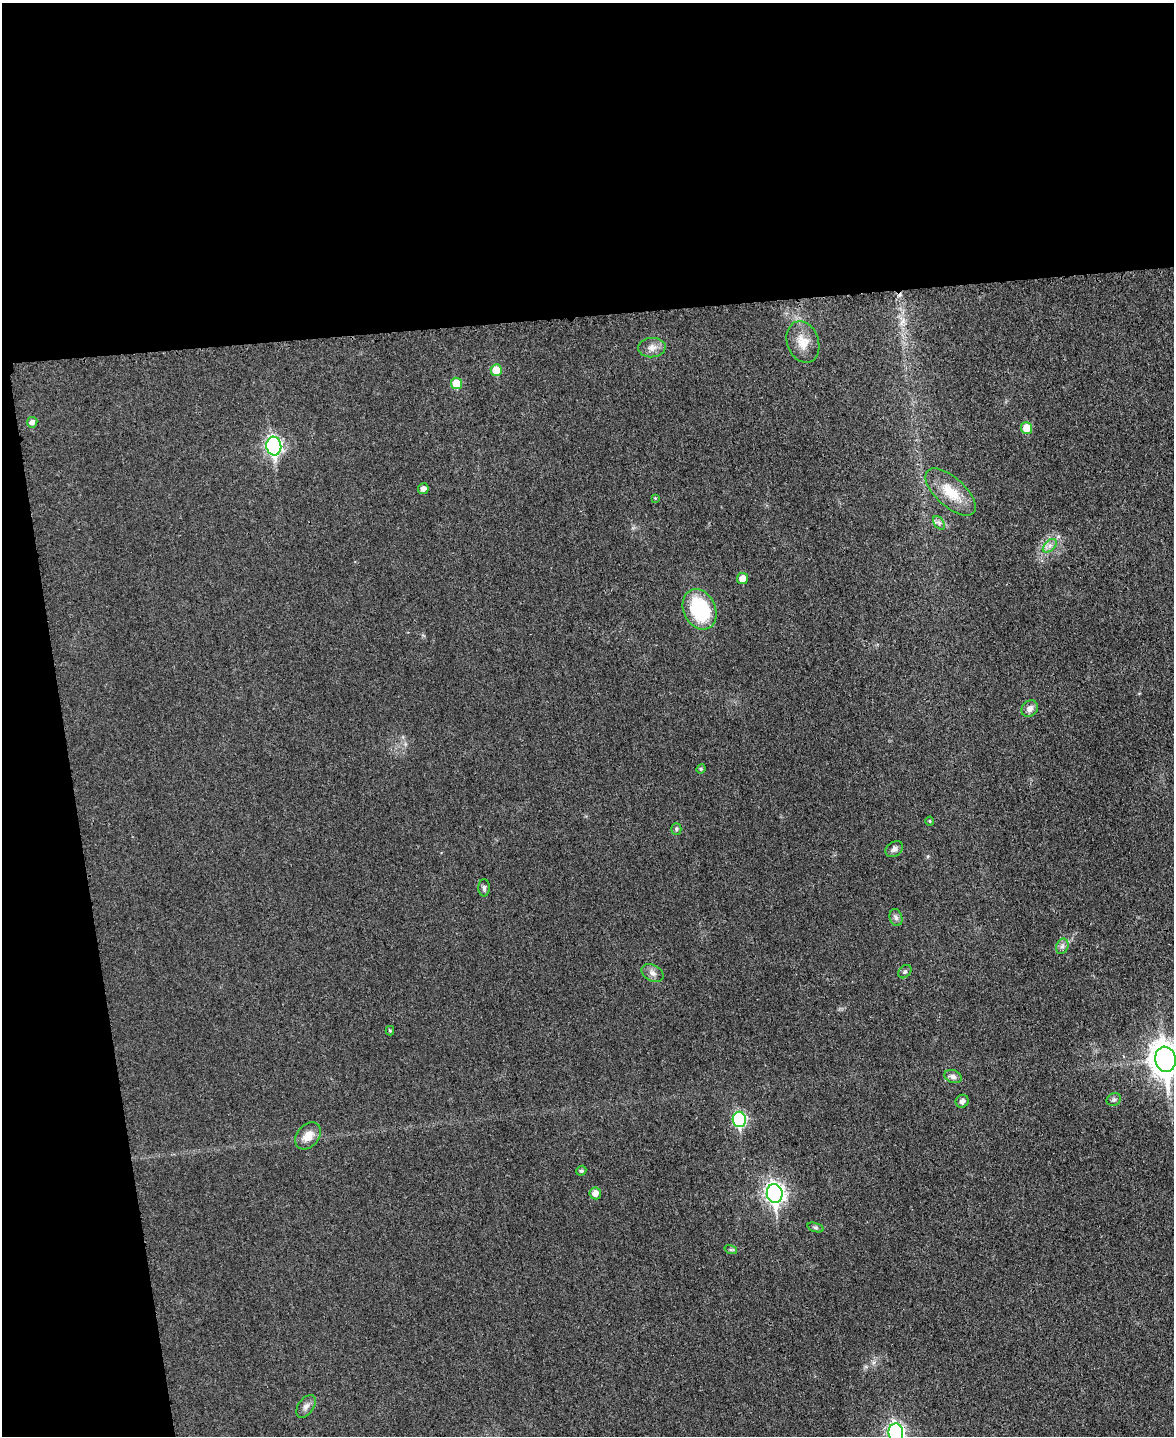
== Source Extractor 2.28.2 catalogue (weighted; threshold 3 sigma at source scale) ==
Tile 1 of 4 x 3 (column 1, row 1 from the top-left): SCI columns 15-1186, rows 3119-4552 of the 4714 x 4696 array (HDU 1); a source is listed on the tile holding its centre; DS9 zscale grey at full resolution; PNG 1176 x 1438 px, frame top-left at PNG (2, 3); each listed source drawn as its Kron ellipse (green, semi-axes under 4 px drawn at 4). Shown black and unused: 28% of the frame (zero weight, under 3 of 4 exposures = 2% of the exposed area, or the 3 px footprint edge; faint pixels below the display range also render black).
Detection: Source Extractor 2.28.2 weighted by HDU 2 'WHT'; one run over the whole footprint, this tile lists its part. Background 0.0269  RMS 0.0049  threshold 0.0222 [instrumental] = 3 sigma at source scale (4.5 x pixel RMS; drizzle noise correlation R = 1.50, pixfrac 1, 0.05/0.05 arcsec/px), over >= 5 px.
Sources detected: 38; all 38 listed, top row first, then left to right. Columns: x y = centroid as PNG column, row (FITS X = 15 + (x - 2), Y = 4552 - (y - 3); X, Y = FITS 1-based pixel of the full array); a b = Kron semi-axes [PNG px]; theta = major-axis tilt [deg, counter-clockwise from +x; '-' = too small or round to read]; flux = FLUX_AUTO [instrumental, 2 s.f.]
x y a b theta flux
803 342 21 15 -69 7.5
652 348 14 9 5 3.6
496 370 6 5 - 9.9
456 383 6 5 - 10
32 422 5 5 - 2.1
1027 428 6 5 - 9
274 446 9 7 -83 130
423 489 5 5 - 2.2
951 492 31 14 -42 13
655 498 3 3 - 0.35
939 523 7 5 -55 1.2
1050 546 8 5 45 1.8
743 578 5 5 - 5.2
700 609 21 16 -65 33
1030 709 9 7 46 2.6
701 769 5 4 - 0.58
930 821 4 4 - 0.47
676 829 5 5 - 0.78
894 849 9 7 36 1.9
484 888 8 5 -90 1.2
896 918 9 6 -74 1.5
1062 946 8 6 68 1.6
905 972 7 5 47 1.1
653 973 12 8 -29 2.5
390 1031 4 4 - 0.59
1165 1059 13 10 -80 790
953 1077 9 6 -21 1.9
1114 1100 7 6 - 1.3
962 1101 7 6 - 1.8
739 1119 8 6 -80 55
308 1136 15 11 49 5.7
581 1171 5 4 - 1
595 1193 6 5 - 3.8
775 1194 9 8 - 230
815 1227 8 3 -18 0.88
731 1250 6 4 -18 0.79
306 1406 13 7 55 2.3
896 1433 9 7 -84 140
Isophote crosses this tile's border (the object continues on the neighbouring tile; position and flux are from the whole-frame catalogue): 2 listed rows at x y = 1165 1059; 896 1433